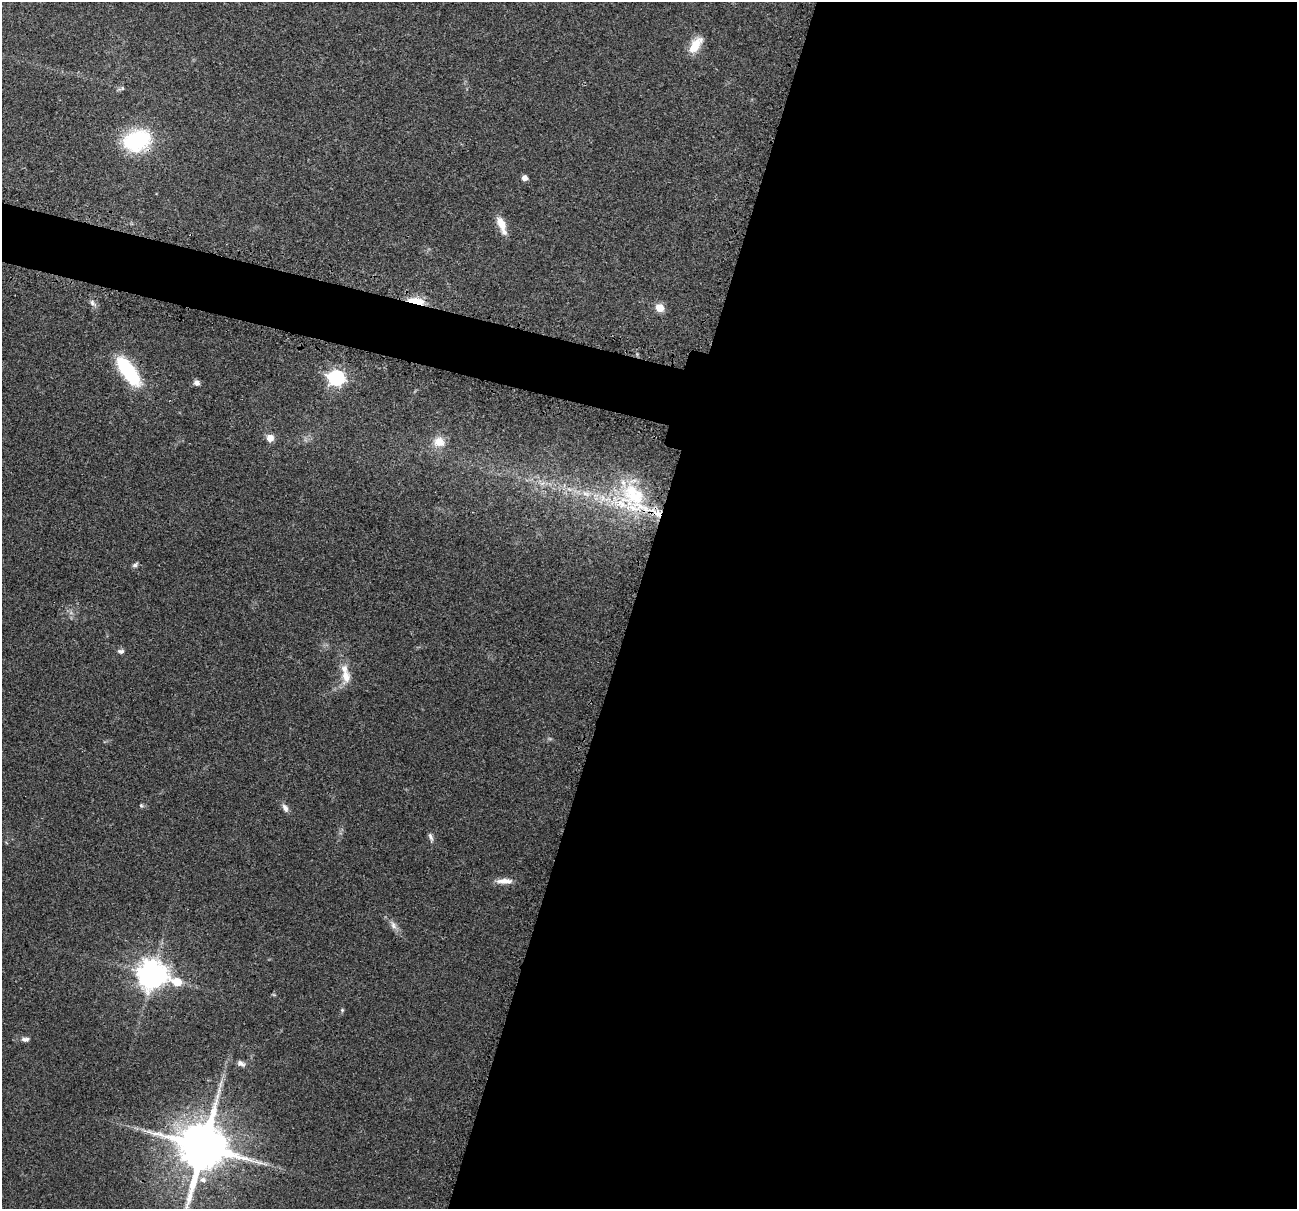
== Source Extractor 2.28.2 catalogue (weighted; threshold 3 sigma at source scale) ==
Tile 12 of 4 x 4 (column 4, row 3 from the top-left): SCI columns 3917-5211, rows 1361-2567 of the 5241 x 5259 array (HDU 1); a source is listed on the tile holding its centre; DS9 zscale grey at full resolution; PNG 1299 x 1211 px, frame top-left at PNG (2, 2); no overlay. Shown black and unused: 54% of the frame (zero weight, under 3 of 4 exposures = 3% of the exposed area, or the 3 px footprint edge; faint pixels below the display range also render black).
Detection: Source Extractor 2.28.2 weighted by HDU 2 'WHT'; one run over the whole footprint, this tile lists its part. Background 0.054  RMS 0.0056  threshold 0.0252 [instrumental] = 3 sigma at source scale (4.5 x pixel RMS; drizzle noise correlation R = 1.50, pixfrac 1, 0.05/0.05 arcsec/px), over >= 5 px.
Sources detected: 35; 1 long thin detection or spike segment (spike, bleed or trail) — not listed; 4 inside a brighter listed object's ellipse — not listed separately; the other 30 listed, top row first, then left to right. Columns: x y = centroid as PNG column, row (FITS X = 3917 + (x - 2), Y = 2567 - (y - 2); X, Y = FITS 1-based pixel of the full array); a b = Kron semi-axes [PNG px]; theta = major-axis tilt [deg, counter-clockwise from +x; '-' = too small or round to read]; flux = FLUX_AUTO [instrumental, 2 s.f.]
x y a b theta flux
695 45 22 10 54 9.4
137 140 32 24 21 41
525 178 5 4 - 3.8
501 225 21 7 -69 7.5
415 301 17 6 -10 13
92 303 10 5 -53 1.8
660 308 5 5 - 17
128 371 31 12 -54 46
336 378 7 6 - 150
197 383 6 6 - 2.4
270 438 8 7 - 4.3
439 442 12 11 - 7.4
586 494 11 6 -13 2.9
636 496 47 22 16 38
657 514 17 8 -32 8.5
135 565 7 5 33 1.3
121 651 8 6 -2 1.6
346 676 17 11 -78 6.8
141 806 6 5 - 0.73
285 808 11 6 -63 2.5
430 836 12 5 -64 1.7
505 881 22 7 1 4.6
393 925 11 7 -62 2.7
152 974 9 9 - 760
177 982 8 5 -23 15
342 1010 5 5 - 0.71
25 1039 11 6 -2 1.9
241 1063 11 7 -29 2.2
203 1147 14 13 - 3200
203 1180 7 7 - 2.8
Overlapping masked pixels (flux is a lower limit): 3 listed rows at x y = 137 140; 415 301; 657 514
Isophote crosses this tile's border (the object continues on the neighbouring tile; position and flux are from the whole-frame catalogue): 1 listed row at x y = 203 1147